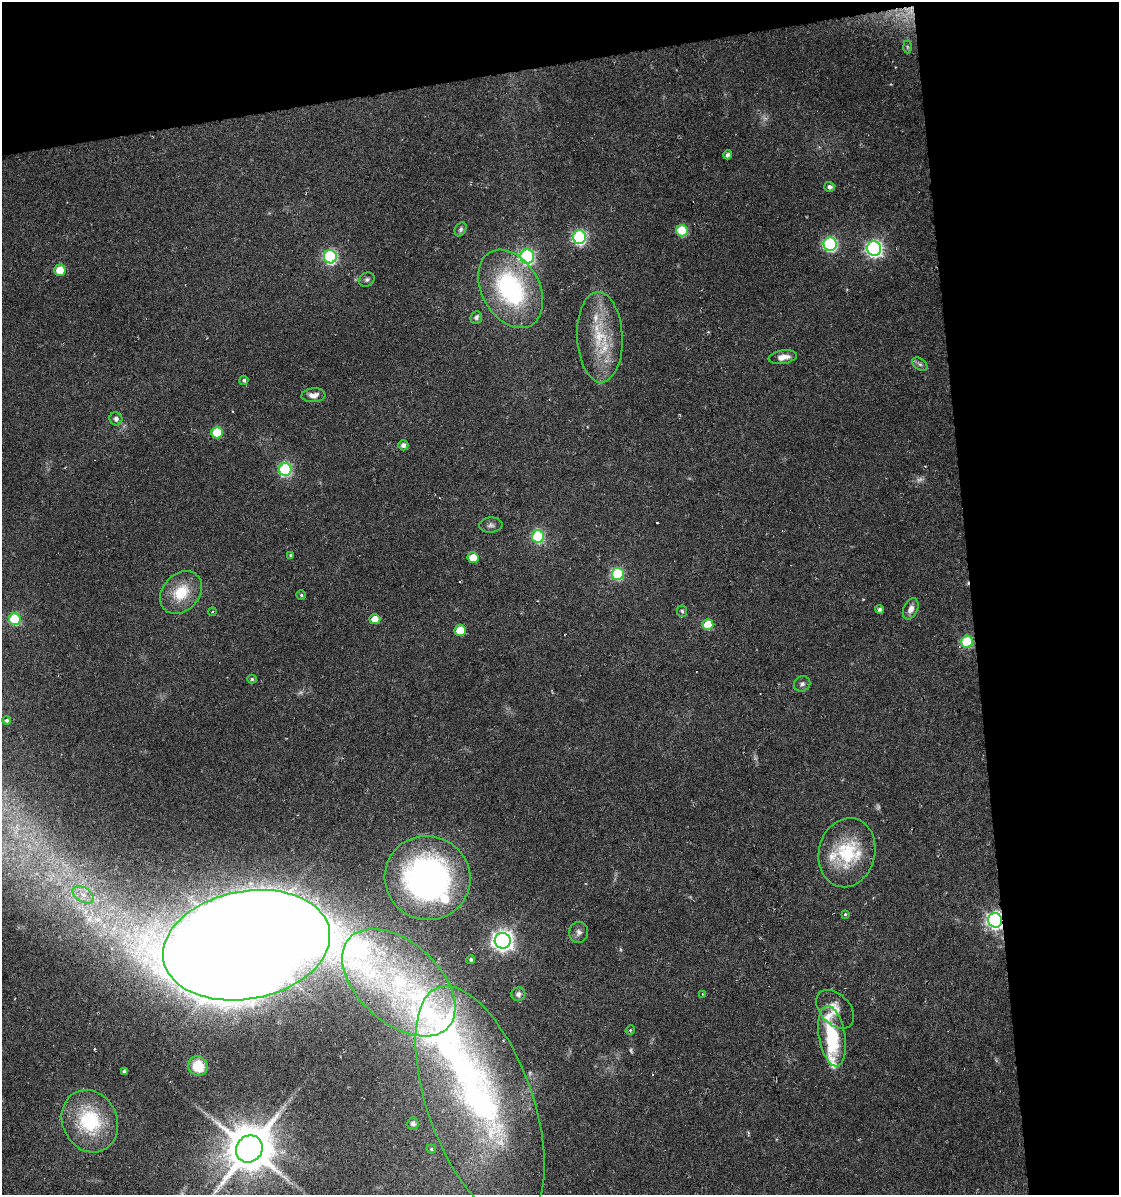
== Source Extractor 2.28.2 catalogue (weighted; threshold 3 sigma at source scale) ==
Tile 2 of 2 x 2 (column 2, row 1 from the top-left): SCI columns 1136-2252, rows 1195-2387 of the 2283 x 2387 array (HDU 1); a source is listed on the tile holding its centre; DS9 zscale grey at full resolution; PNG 1121 x 1197 px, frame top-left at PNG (2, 2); each listed source drawn as its Kron ellipse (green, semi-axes under 4 px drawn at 4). Shown black and unused: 19% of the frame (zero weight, under 3 of 6 exposures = <1% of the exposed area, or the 3 px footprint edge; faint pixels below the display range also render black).
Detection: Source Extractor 2.28.2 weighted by HDU 2 'WHT'; one run over the whole footprint, this tile lists its part. Background 0.0797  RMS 0.0069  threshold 0.0281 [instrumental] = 3 sigma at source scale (4.09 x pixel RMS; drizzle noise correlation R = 1.36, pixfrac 0.8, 0.0396/0.0396 arcsec/px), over >= 5 px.
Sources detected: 83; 7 too faint to see at this stretch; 2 inside a brighter object's white glare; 1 cosmic-ray / hot-pixel residue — neither listed nor drawn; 9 inside a brighter listed object's ellipse — not listed separately; the other 64 listed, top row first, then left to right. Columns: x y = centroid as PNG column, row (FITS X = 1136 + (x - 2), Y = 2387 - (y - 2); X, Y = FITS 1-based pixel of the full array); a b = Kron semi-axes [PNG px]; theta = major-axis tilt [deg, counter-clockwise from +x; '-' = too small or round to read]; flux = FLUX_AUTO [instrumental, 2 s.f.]
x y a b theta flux
907 47 6 4 -88 0.99
728 155 4 4 - 2.4
830 187 5 5 - 2
461 229 7 5 60 1.5
682 231 6 5 - 41
579 237 7 6 - 120
830 244 7 6 - 110
874 249 7 7 - 190
527 256 7 7 - 100
330 257 6 6 - 98
60 270 5 5 - 11
367 280 8 6 28 1.6
510 289 42 29 -60 96
476 317 6 5 - 2.3
600 337 45 22 -87 34
783 357 14 6 9 6
920 364 8 5 -36 1.8
244 380 4 4 - 1.3
313 395 12 7 4 4.3
116 419 7 6 - 2.2
217 433 6 6 - 26
403 445 5 5 - 2.9
285 469 6 6 - 77
491 525 12 7 3 2.4
538 536 6 6 - 60
291 555 4 3 - 0.91
473 558 5 5 - 12
618 574 6 6 - 53
181 592 24 18 48 22
301 595 4 4 - 0.88
879 609 4 4 - 1.8
911 609 11 7 65 4.4
682 611 6 5 - 1.1
212 612 4 3 - 0.64
15 619 6 6 - 47
375 619 5 5 - 7.7
708 625 5 5 - 21
460 630 5 5 - 15
967 642 6 6 - 43
252 679 5 4 - 1.2
802 684 8 7 - 2.1
7 720 4 4 - 1.4
847 853 35 28 76 40
428 878 43 42 - 200
83 895 12 7 -31 5.3
845 914 4 4 - 0.91
995 920 7 7 - 230
579 932 10 9 - 3.3
503 941 8 7 - 410
247 945 84 54 11 7200
471 959 4 4 - 1.5
399 983 67 40 -42 110
518 994 7 6 - 2.4
702 994 3 2 - 0.49
835 1009 23 15 -46 9.3
630 1030 5 4 - 0.89
832 1036 30 13 -80 36
198 1066 10 9 - 17
125 1071 4 3 - 1.6
480 1103 123 52 -70 240
90 1121 32 27 -64 48
413 1123 6 5 - 2.8
249 1149 14 13 - 3000
431 1149 4 4 - 0.88
Overlapping masked pixels (flux is a lower limit): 1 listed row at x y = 995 920